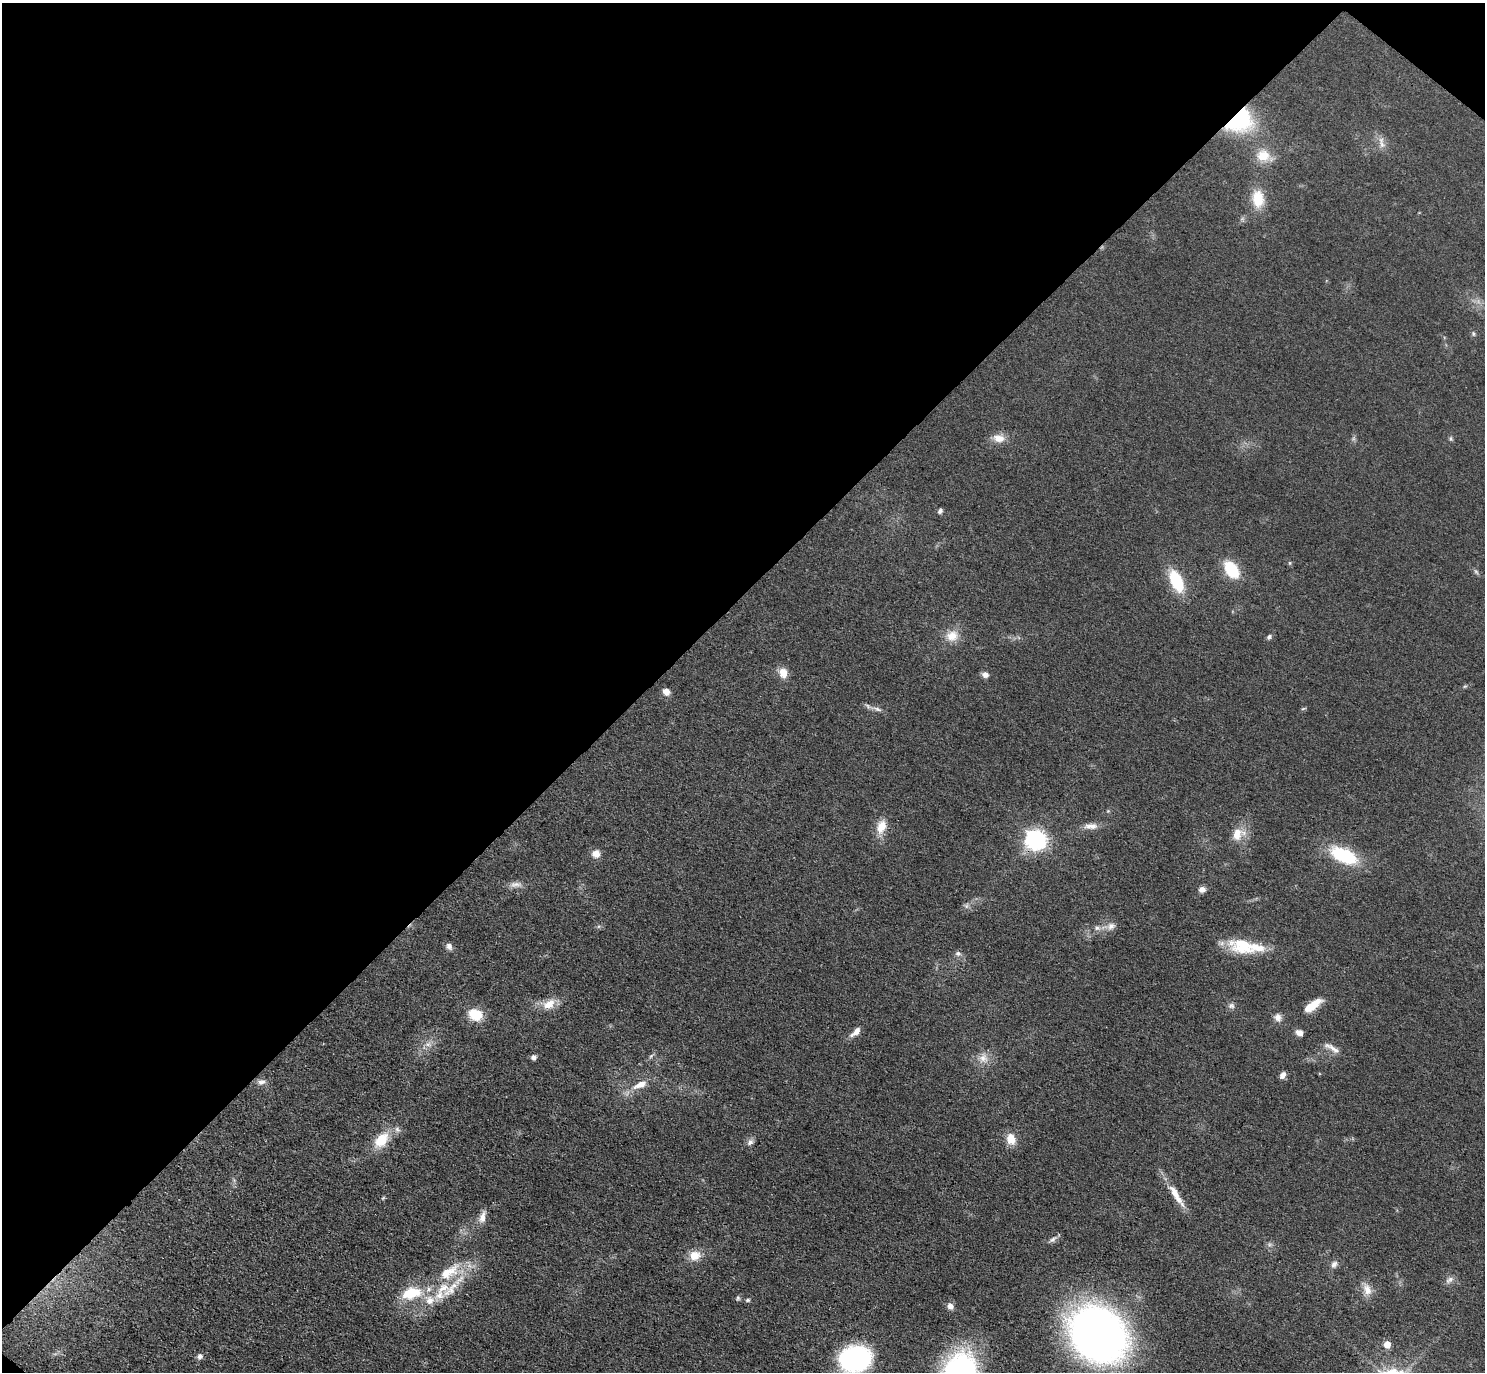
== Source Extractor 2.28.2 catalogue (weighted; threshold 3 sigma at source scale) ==
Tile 2 of 4 x 4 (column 2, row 1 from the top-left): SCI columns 1526-3008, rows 4312-5681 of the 6016 x 6023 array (HDU 1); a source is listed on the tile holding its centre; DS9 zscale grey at full resolution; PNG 1487 x 1374 px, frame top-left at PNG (2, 3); no overlay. Shown black and unused: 44% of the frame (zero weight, under 3 of 4 exposures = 5% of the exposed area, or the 3 px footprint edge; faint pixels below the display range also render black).
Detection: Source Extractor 2.28.2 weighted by HDU 2 'WHT'; one run over the whole footprint, this tile lists its part. Background 0.0466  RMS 0.0061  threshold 0.0272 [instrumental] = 3 sigma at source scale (4.5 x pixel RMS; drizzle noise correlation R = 1.50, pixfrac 1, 0.05/0.05 arcsec/px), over >= 5 px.
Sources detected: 73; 4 inside a brighter listed object's ellipse — not listed separately; the other 69 listed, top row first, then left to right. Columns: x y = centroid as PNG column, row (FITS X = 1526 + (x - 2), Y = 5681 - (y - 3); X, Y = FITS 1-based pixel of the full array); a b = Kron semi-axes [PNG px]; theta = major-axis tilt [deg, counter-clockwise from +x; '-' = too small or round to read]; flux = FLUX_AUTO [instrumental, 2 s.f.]
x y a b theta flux
1239 121 29 22 29 54
1381 142 19 6 -82 4
1263 156 19 16 -6 12
1258 199 24 16 -84 14
1473 334 7 5 -71 1.1
999 438 17 11 -9 6.5
1451 439 7 5 -84 1.1
940 511 7 5 51 1.5
1290 563 6 4 -90 0.7
1231 569 14 9 -55 33
1476 572 9 4 -48 1.2
1176 581 25 12 -65 27
952 636 18 15 16 9.1
1269 637 7 5 34 1.5
783 673 13 10 -73 6.1
985 675 8 7 - 2.8
1465 686 6 4 18 0.82
666 692 8 7 - 4.2
877 709 17 5 -15 2.9
1091 826 18 8 0 4.9
881 827 19 12 71 9
1237 834 19 15 54 9.8
1036 839 8 8 - 290
596 854 9 9 - 4.8
1344 855 27 13 -25 41
516 884 18 8 2 3.8
1202 889 7 6 - 3.3
966 906 8 6 83 1.8
1111 926 13 9 26 4
1097 928 10 7 -27 2.4
1242 945 32 20 -14 26
449 946 9 7 -62 2.5
958 953 9 7 -15 2
549 1004 18 12 31 8.4
1312 1005 22 8 35 12
1231 1006 9 8 - 2
476 1015 15 12 -22 15
1278 1017 11 9 -73 3.4
856 1031 11 7 52 4.3
1299 1032 8 6 -27 4.1
428 1044 10 6 1 3
1332 1048 27 7 -29 4.7
651 1056 7 4 46 1.2
534 1057 6 6 - 1.9
983 1058 15 13 -87 6.8
1283 1075 9 6 57 2.5
261 1082 12 8 4 2.9
640 1085 22 9 24 8.3
1011 1139 14 11 -73 7.6
381 1140 20 13 49 17
750 1142 10 7 49 2.4
1176 1195 38 8 -59 10
383 1198 6 4 45 0.74
482 1217 17 8 71 4.6
1052 1239 12 6 35 2.3
695 1255 16 13 14 7.9
1334 1264 10 8 58 2.7
449 1272 38 17 32 25
1449 1280 13 7 37 2.9
1367 1290 16 11 -74 6.2
412 1293 28 16 13 22
439 1295 14 12 63 7.6
738 1298 7 5 77 1.1
748 1300 6 5 - 1.1
950 1306 8 7 - 3.2
1098 1334 45 35 -44 440
1387 1344 5 5 - 9
200 1356 8 7 - 2.2
855 1359 28 22 14 100
Overlapping masked pixels (flux is a lower limit): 2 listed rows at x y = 1239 121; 1036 839
Isophote crosses this tile's border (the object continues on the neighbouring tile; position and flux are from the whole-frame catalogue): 1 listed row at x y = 855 1359